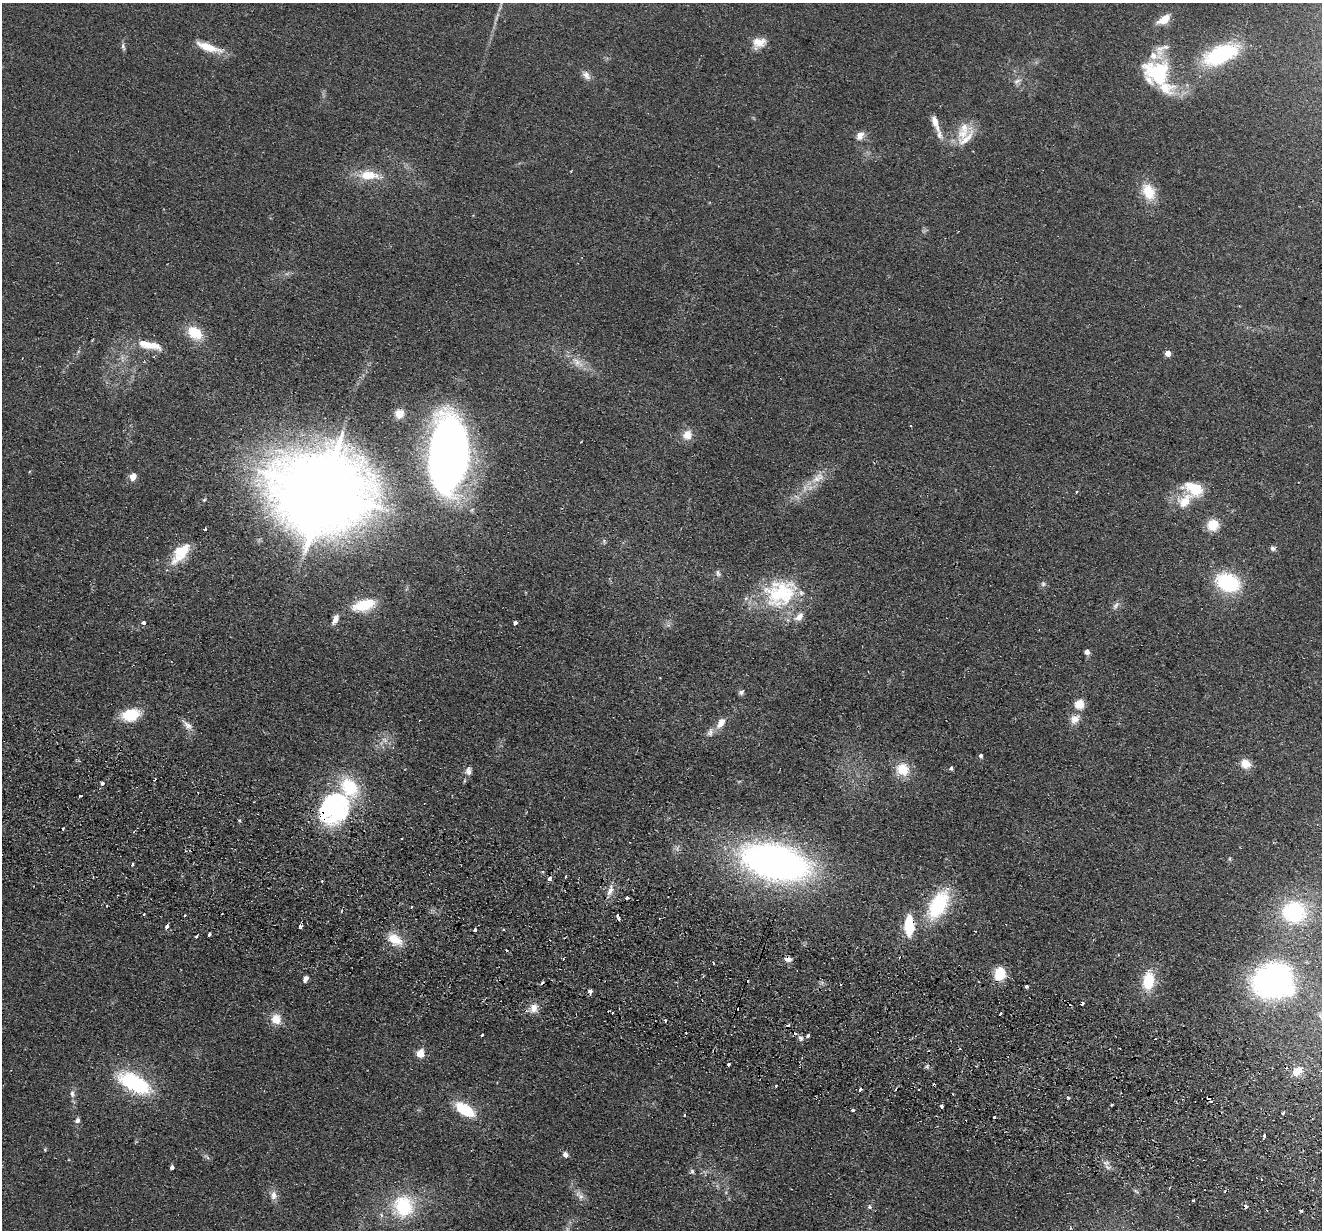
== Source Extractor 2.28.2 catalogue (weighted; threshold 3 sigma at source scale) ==
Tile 6 of 4 x 4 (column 2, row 2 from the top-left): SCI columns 1341-2660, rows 2642-3869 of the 5321 x 5409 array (HDU 1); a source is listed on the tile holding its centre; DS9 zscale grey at full resolution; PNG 1324 x 1232 px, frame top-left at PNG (2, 3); no overlay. Shown black and unused: <1% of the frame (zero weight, under 2 of 3 exposures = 3% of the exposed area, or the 3 px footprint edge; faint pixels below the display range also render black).
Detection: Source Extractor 2.28.2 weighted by HDU 2 'WHT'; one run over the whole footprint, this tile lists its part. Background 0.0578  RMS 0.0092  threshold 0.0416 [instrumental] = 3 sigma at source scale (4.5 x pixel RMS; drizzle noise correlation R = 1.50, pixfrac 1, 0.05/0.05 arcsec/px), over >= 5 px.
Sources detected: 161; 2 too faint to see at this stretch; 20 cosmic-ray / hot-pixel residue — not listed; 11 inside a brighter listed object's ellipse — not listed separately; the other 128 listed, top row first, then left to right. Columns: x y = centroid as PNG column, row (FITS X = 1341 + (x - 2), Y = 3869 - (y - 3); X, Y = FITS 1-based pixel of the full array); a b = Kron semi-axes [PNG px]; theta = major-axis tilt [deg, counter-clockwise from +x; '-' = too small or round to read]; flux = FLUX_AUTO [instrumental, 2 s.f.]
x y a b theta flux
1164 19 13 7 33 16
759 43 17 13 16 12
123 46 11 4 -75 2.5
208 47 33 9 -19 19
1220 54 33 16 24 110
1158 73 45 29 -44 79
586 75 14 8 -46 5.7
1017 81 12 7 26 4.2
935 122 21 7 -72 9.8
860 136 12 9 59 6.6
966 138 36 14 46 19
572 170 4 2 - 0.91
368 175 25 11 -2 24
1148 192 23 15 -64 23
195 333 17 12 -38 25
150 345 34 10 -12 20
1168 353 5 4 - 10
577 362 21 9 -41 12
399 413 12 11 - 9.6
687 435 10 9 - 11
448 454 55 28 87 990
133 477 7 7 - 7.8
818 478 25 12 40 17
1194 488 22 14 -23 30
323 491 31 28 -2 8200
1076 492 4 3 - 1.2
204 500 5 4 - 1.3
1185 501 28 16 45 23
1213 525 12 11 - 19
205 529 3 3 - 2.4
604 541 7 5 -81 1.7
1273 548 7 6 - 2.6
181 553 32 14 51 26
718 573 9 6 -59 2.7
1228 582 21 15 -22 82
1043 584 7 6 - 2.3
780 593 47 38 22 87
364 605 26 12 15 29
1116 606 12 6 56 3.8
335 619 14 6 63 5.7
144 623 3 3 - 29
515 623 3 3 - 11
668 625 7 4 -17 1.9
1087 652 5 5 - 4.8
741 692 7 6 - 2.6
1079 704 5 5 - 51
131 714 15 10 11 39
1075 719 13 11 48 9.2
721 723 14 8 57 9.6
187 725 17 8 -43 6.2
710 732 14 8 72 4.9
981 756 4 4 - 2.5
1246 764 12 10 -31 12
951 768 5 5 - 2.1
902 769 16 16 - 22
468 771 11 8 86 5
102 783 3 3 - 12
334 807 38 33 84 140
239 820 4 3 - 1
775 862 48 24 -14 570
132 864 4 3 - 1.4
566 876 3 3 - 3.9
549 878 4 3 - 11
610 890 17 7 69 7.1
627 898 3 3 - 8
938 905 33 17 60 72
107 906 3 2 - 0.76
1294 912 23 21 -5 73
144 914 3 2 - 1.1
184 915 3 3 - 1.4
618 916 5 3 - 5
909 925 15 7 -90 49
300 926 5 4 - 2.7
166 927 5 3 - 5.4
475 930 3 3 - 9.3
975 931 3 2 - 0.6
209 935 4 3 - 4.2
196 936 4 3 - 1.2
395 939 20 12 -32 18
788 959 8 6 -9 4.7
1000 973 13 11 77 23
305 979 6 4 66 4.1
1273 980 28 24 9 320
1148 981 21 13 83 31
1027 986 4 3 - 6
590 992 5 4 - 4.4
534 1008 12 10 76 9.4
1000 1014 3 3 - 1.8
276 1019 14 13 - 12
665 1020 3 3 - 1.2
686 1033 2 2 - 1.3
482 1035 3 3 - 2.1
808 1036 4 4 - 2.4
800 1038 8 6 -49 2.9
1155 1039 2 2 - 0.94
420 1054 5 5 - 36
729 1064 3 3 - 2.2
927 1066 7 4 46 1.5
1297 1071 12 9 35 11
134 1083 32 15 -28 91
776 1086 3 2 - 2.2
860 1090 3 3 - 2.9
72 1094 10 7 -83 4.1
1068 1098 4 3 - 1.9
1111 1105 4 3 - 1
941 1106 4 3 - 3.9
465 1110 15 8 -33 54
853 1110 3 3 - 3.2
1283 1113 5 3 - 1.3
684 1115 4 2 - 0.78
994 1117 3 2 - 1.1
77 1120 7 6 - 3.1
1264 1136 4 3 - 4
45 1149 5 4 - 0.96
565 1155 5 5 - 5.7
207 1157 11 4 -46 2.4
1105 1163 10 4 1 2.8
172 1167 4 4 - 2.7
692 1171 7 5 -75 2
1261 1179 3 3 - 0.93
1136 1191 9 3 -32 1.5
274 1195 13 10 -85 6.4
581 1196 11 7 -51 5
1193 1200 3 3 - 2.5
403 1206 29 27 -84 60
869 1207 6 6 - 2.2
1302 1211 3 3 - 2.4
1070 1228 4 3 - 0.89
Overlapping masked pixels (flux is a lower limit): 7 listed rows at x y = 208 47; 334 807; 618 916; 166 927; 788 959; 590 992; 534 1008